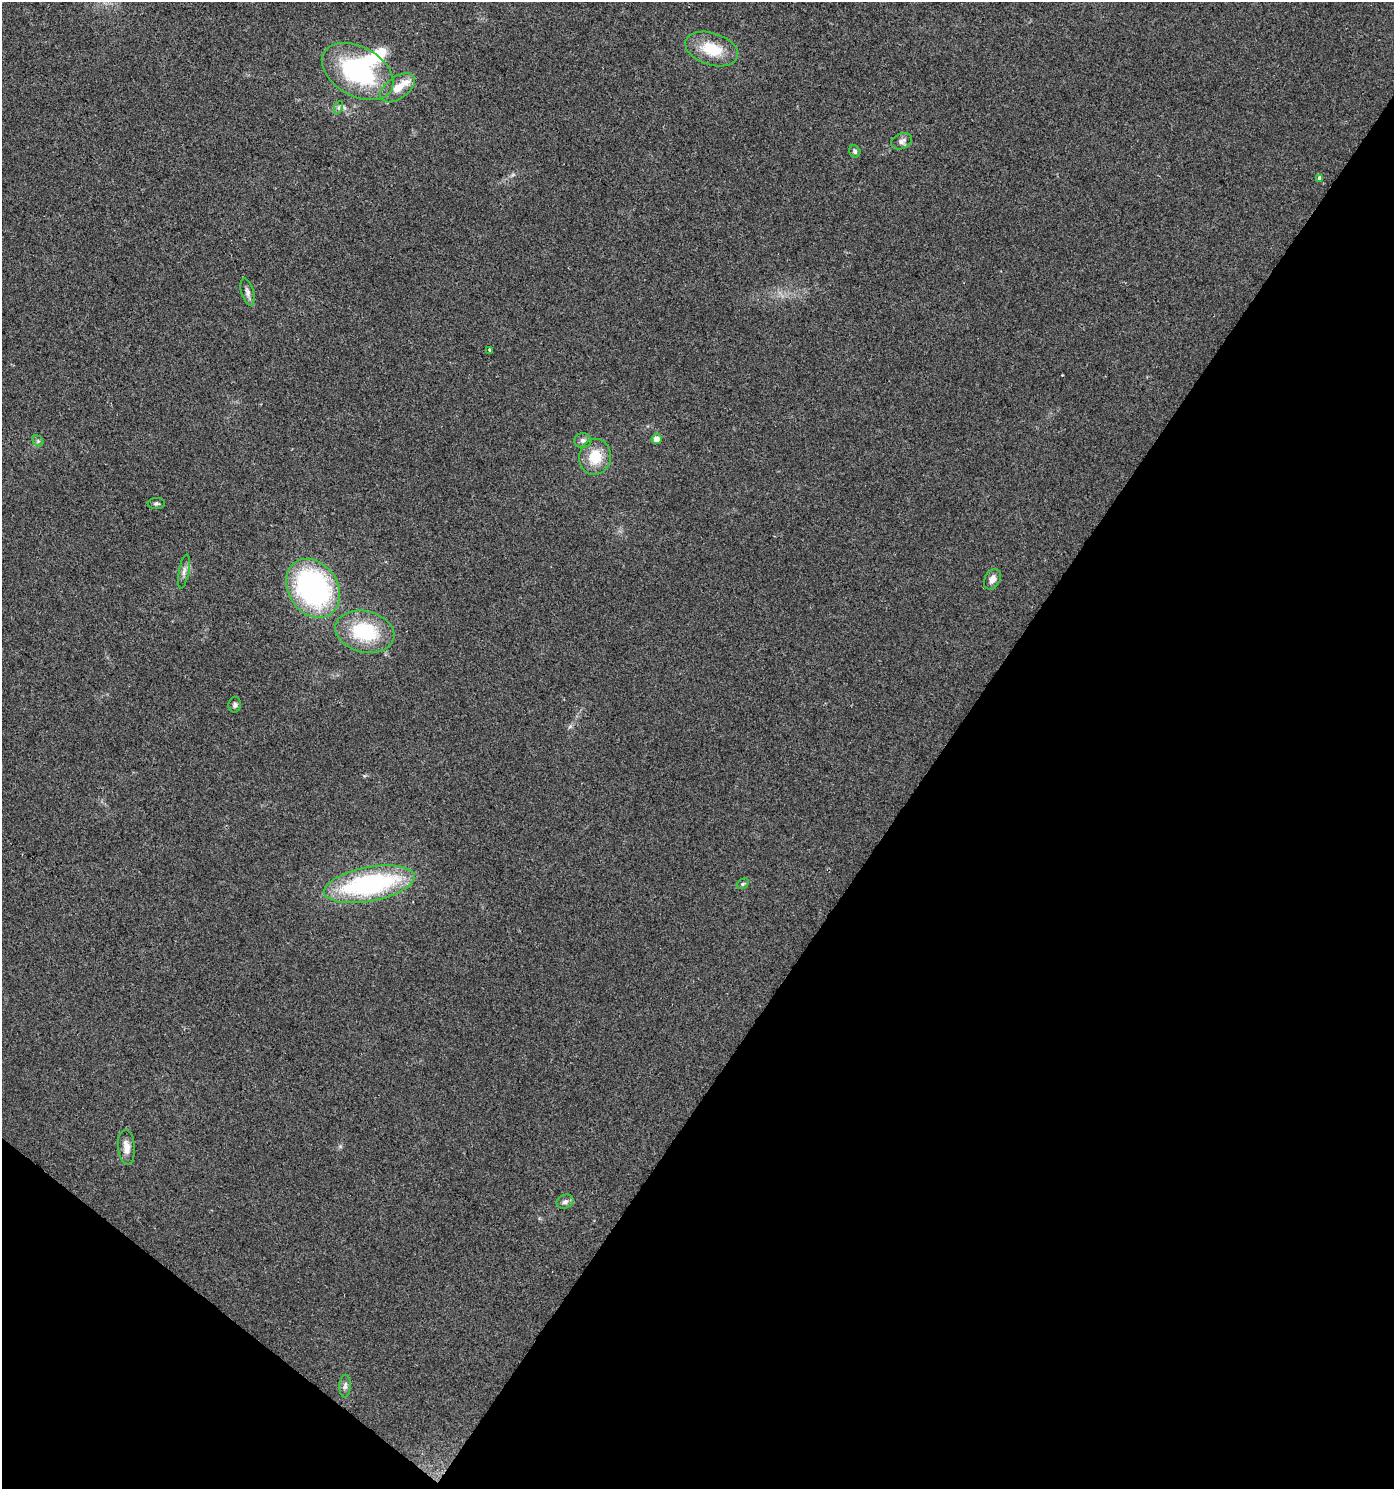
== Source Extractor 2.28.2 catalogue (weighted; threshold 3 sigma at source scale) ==
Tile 15 of 4 x 4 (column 3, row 4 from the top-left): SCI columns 3034-4425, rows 1-1487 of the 6000 x 5953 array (HDU 1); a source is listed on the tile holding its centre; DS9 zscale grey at full resolution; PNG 1396 x 1491 px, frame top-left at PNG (2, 2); each listed source drawn as its Kron ellipse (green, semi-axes under 4 px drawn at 4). Shown black and unused: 36% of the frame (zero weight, under 2 of 3 exposures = <1% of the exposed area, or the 3 px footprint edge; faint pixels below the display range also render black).
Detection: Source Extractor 2.28.2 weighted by HDU 2 'WHT'; one run over the whole footprint, this tile lists its part. Background 0.049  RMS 0.0067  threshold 0.0303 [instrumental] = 3 sigma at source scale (4.5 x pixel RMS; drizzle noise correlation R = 1.50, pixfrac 1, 0.0396/0.0396 arcsec/px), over >= 5 px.
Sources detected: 26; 1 inside a brighter object's white glare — neither listed nor drawn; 1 inside a brighter listed object's ellipse — not listed separately; the other 24 listed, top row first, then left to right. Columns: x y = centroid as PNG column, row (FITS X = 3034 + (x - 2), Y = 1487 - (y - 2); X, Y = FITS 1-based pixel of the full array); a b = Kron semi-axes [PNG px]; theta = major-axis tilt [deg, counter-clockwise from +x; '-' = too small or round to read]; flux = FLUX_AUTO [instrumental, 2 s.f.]
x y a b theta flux
712 49 27 16 -18 23
358 71 39 24 -30 86
398 88 20 11 35 10
339 107 6 4 71 1.4
902 141 11 7 24 3.1
855 151 6 5 - 1.6
1320 178 4 4 - 8.8
247 292 14 6 -74 2.9
490 350 4 3 - 2.4
657 439 5 5 - 5.5
583 440 8 7 - 2.7
38 441 6 5 - 1.2
595 457 18 16 79 18
156 503 9 5 3 1.4
184 571 17 5 79 3
992 579 11 7 61 4
313 588 31 24 -56 140
365 632 30 20 -13 42
235 705 8 6 79 1.8
369 884 46 17 11 120
743 884 7 4 31 1.1
126 1147 17 8 -85 6.8
565 1202 9 6 23 2.5
345 1386 11 5 87 2.5